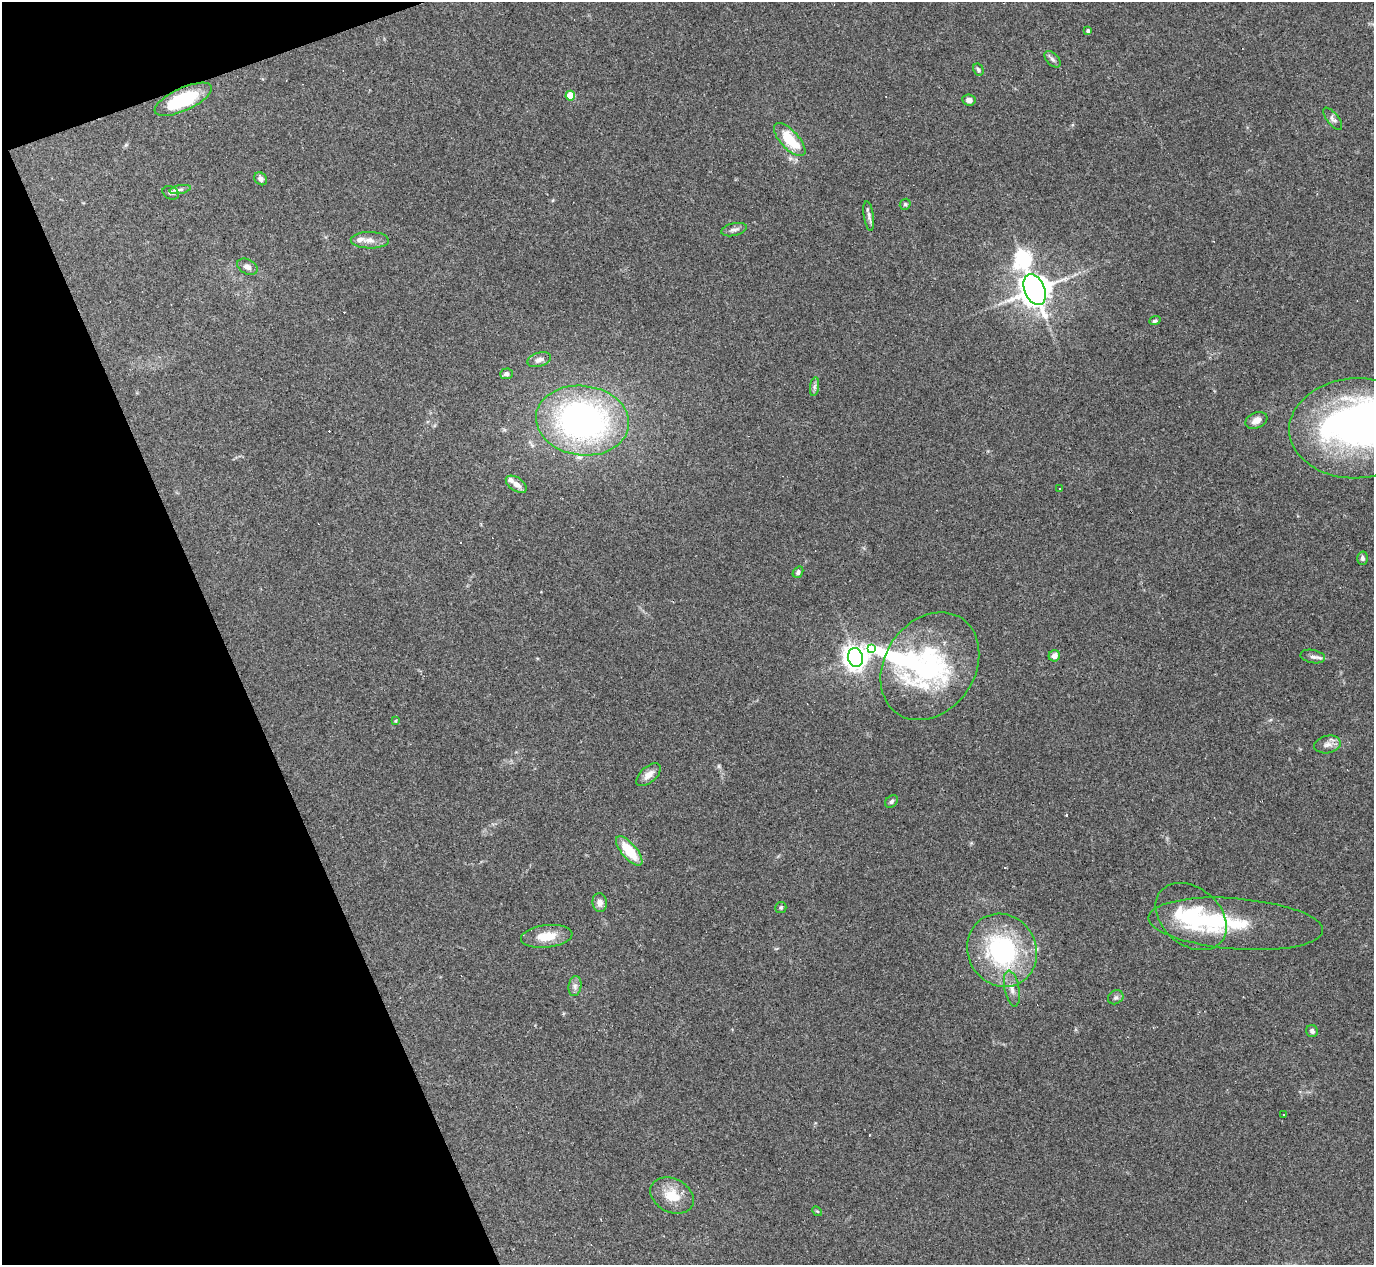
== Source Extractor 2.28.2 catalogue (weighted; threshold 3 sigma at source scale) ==
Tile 5 of 4 x 4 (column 1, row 2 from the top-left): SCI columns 1-1372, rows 2801-4063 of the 5488 x 5473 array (HDU 1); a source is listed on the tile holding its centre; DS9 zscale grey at full resolution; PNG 1376 x 1267 px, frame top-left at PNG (2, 2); each listed source drawn as its Kron ellipse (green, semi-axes under 4 px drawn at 4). Shown black and unused: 18% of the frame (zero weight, under 3 of 4 exposures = <1% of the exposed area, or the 3 px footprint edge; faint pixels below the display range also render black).
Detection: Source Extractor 2.28.2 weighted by HDU 2 'WHT'; one run over the whole footprint, this tile lists its part. Background 0.16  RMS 0.0052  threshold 0.0233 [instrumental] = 3 sigma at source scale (4.5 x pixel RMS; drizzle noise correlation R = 1.50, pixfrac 1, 0.05/0.05 arcsec/px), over >= 5 px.
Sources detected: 66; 3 inside a brighter object's white glare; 8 cosmic-ray / hot-pixel residue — neither listed nor drawn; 4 inside a brighter listed object's ellipse — not listed separately; the other 51 listed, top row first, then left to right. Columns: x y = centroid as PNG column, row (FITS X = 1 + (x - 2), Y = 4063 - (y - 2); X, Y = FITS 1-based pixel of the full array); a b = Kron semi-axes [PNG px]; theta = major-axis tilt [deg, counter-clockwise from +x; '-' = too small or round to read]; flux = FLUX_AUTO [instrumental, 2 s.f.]
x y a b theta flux
1088 31 4 4 - 1.1
1052 59 10 6 -46 1.6
978 69 6 5 - 0.94
570 96 5 5 - 17
183 99 31 11 24 28
969 100 7 5 -7 2.1
1333 119 13 6 -52 1.9
790 140 21 9 -47 18
261 179 7 6 - 1.9
180 189 10 4 11 1.5
171 193 8 6 -25 1.4
905 204 6 5 - 0.79
869 216 15 5 -81 2
734 230 13 6 12 2.1
370 240 19 8 -1 4
247 267 11 7 -26 2.4
1035 290 16 10 -68 1100
1155 321 6 4 20 1
539 360 12 7 16 2.7
506 374 6 5 - 1.5
815 387 9 4 81 1.4
582 420 47 35 -7 160
1256 420 11 7 23 3.6
1357 428 68 50 2 230
516 484 12 6 -34 3.2
1060 489 3 2 - 0.29
1363 558 7 5 -88 1.2
798 572 6 4 53 1.3
872 648 3 3 - 7.8
1054 656 6 5 - 2.9
855 657 9 7 -80 490
1313 657 12 6 -12 2.1
930 666 57 45 56 83
395 721 4 3 - 0.53
1327 744 13 8 10 3.2
649 775 15 8 41 3.9
891 801 7 5 47 1.4
629 851 18 7 -50 16
600 903 9 7 -83 2.9
781 908 5 5 - 0.99
1191 917 40 28 -40 39
1236 924 87 25 -4 38
547 936 26 11 6 10
1002 950 37 34 -60 72
575 986 10 6 81 2
1012 988 18 7 -79 3.8
1116 997 8 6 31 1.3
1312 1031 6 6 - 1.6
1283 1115 3 2 - 0.51
672 1196 23 16 -26 11
817 1211 5 4 - 0.65
Overlapping masked pixels (flux is a lower limit): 1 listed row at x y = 183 99
Isophote crosses this tile's border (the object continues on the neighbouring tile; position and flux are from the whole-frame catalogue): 1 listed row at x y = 1357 428